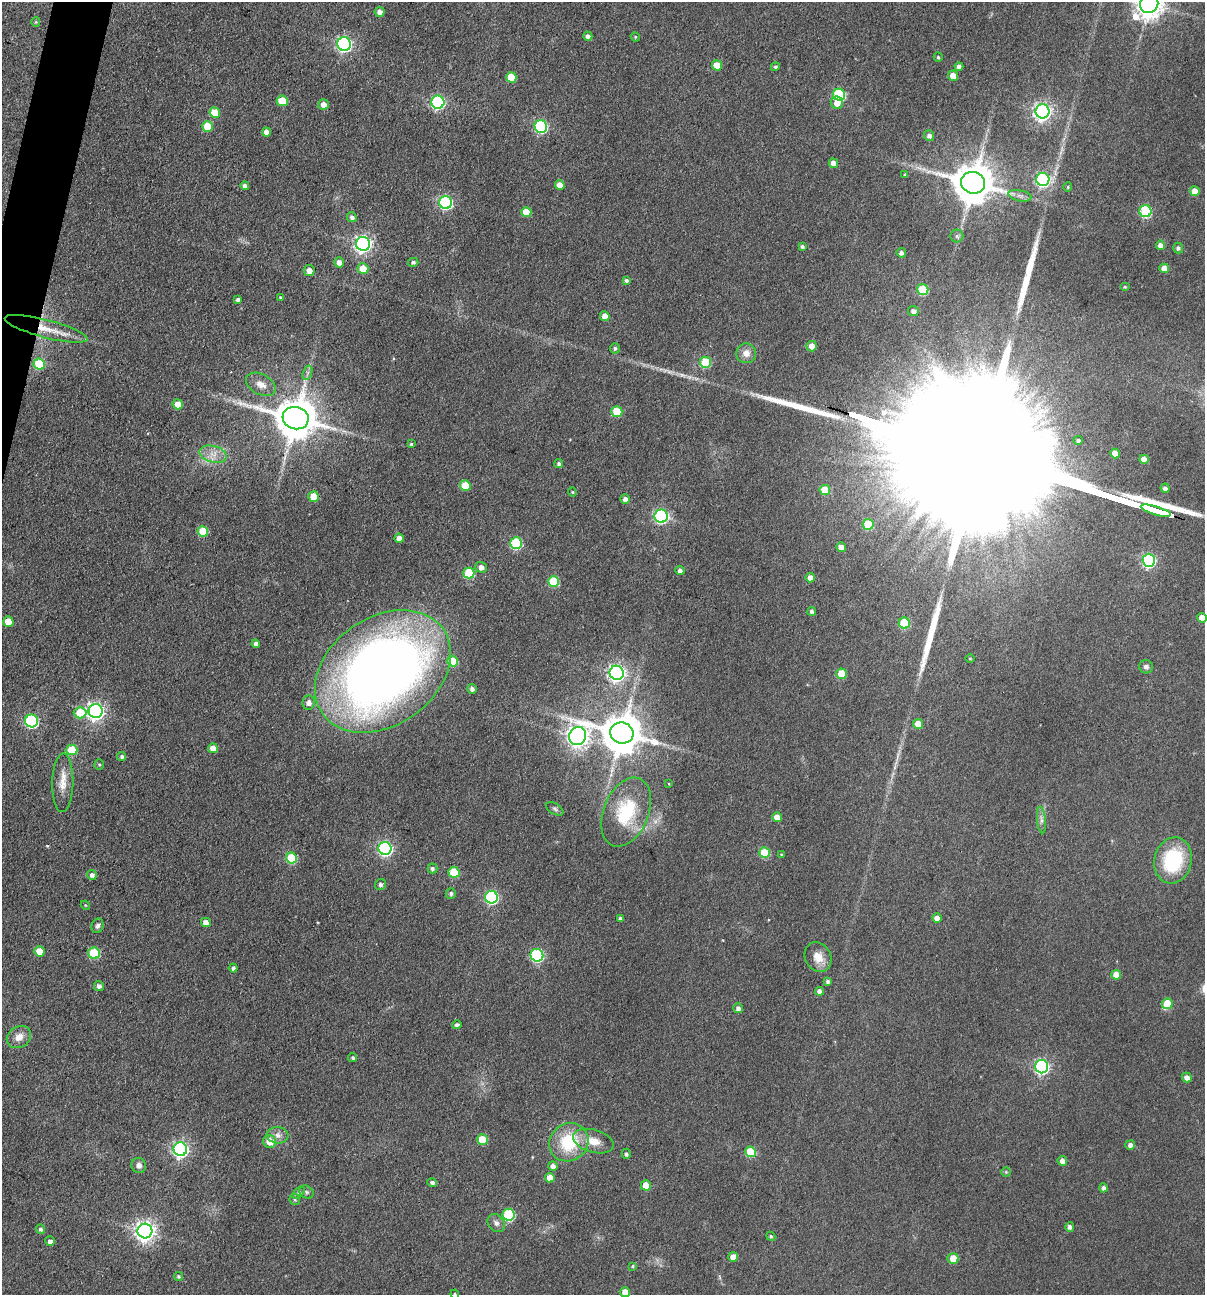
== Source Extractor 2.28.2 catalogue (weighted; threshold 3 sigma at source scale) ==
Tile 11 of 4 x 4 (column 3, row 3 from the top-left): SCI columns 2535-3737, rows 1294-2586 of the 5193 x 5174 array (HDU 1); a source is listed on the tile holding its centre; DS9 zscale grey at full resolution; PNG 1207 x 1297 px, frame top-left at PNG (2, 2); each listed source drawn as its Kron ellipse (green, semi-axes under 4 px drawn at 4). Shown black and unused: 1% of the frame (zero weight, under 3 of 4 exposures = <1% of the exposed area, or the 3 px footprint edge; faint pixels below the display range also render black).
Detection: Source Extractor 2.28.2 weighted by HDU 2 'WHT'; one run over the whole footprint, this tile lists its part. Background 0.174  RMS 0.0098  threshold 0.0439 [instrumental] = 3 sigma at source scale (4.5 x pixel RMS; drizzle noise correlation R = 1.50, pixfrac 1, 0.05/0.05 arcsec/px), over >= 5 px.
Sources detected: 189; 1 cosmic-ray / hot-pixel residue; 4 long thin detections or spike segments (spike, bleed or trail) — neither listed nor drawn; the other 184 listed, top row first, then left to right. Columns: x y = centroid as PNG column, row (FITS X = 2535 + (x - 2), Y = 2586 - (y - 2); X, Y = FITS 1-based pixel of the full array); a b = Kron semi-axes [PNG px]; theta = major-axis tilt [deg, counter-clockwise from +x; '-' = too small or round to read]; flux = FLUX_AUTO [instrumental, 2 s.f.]
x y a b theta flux
1149 4 9 8 - 1300
379 12 5 5 - 4.9
36 22 5 4 - 0.96
588 36 5 4 - 3.2
635 37 5 4 - 1.2
344 44 7 6 - 250
938 57 4 4 - 1.3
717 65 5 5 - 18
775 67 4 4 - 1.6
959 67 4 4 - 3.9
953 76 5 5 - 12
511 77 5 5 - 24
839 95 6 6 - 100
282 101 5 5 - 27
438 102 6 6 - 190
837 103 6 6 - 9.6
324 104 5 5 - 5.9
1043 111 7 7 - 410
215 113 5 5 - 21
207 126 5 5 - 23
541 126 6 6 - 140
267 132 4 4 - 6.4
929 135 5 5 - 4.2
833 163 5 4 - 7.9
905 175 4 4 - 1.4
1043 179 6 6 - 210
973 183 12 10 -18 3400
560 185 5 4 - 9.7
245 186 4 4 - 3.8
1068 187 5 4 - 1.1
1195 191 5 5 - 14
1020 196 12 5 -12 4.1
446 202 6 6 - 170
1145 211 6 6 - 93
526 212 5 5 - 18
352 217 5 5 - 3.4
957 236 6 6 - 2.3
363 244 7 7 - 380
1161 245 5 4 - 6
802 246 3 3 - 2.1
1178 248 5 5 - 2.3
901 253 5 4 - 2.8
339 262 5 5 - 5.8
413 262 5 4 - 2.4
1164 268 5 4 - 10
363 269 5 5 - 20
309 270 5 5 - 6.5
626 280 4 4 - 2
1125 287 5 4 - 1.3
923 290 5 5 - 52
280 297 3 3 - 0.99
238 299 4 3 - 2.7
913 311 5 5 - 3.7
605 316 5 4 - 10
46 329 43 9 -14 24
812 346 5 5 - 8.9
615 348 5 4 - 2
746 353 10 10 - 8.4
706 362 5 5 - 49
39 364 6 5 - 46
307 373 7 4 71 2.7
261 384 16 10 -28 9.6
178 404 5 5 - 12
617 412 5 5 - 36
296 418 13 11 -17 3600
1078 440 5 4 - 2.3
411 444 3 3 - 1.3
1115 453 5 4 - 11
213 454 14 8 -15 9.6
1144 459 5 4 - 8.2
559 464 4 4 - 2.6
465 486 5 5 - 27
1165 488 5 4 - 4.1
825 490 5 5 - 22
572 492 4 4 - 1
314 496 5 5 - 22
625 499 4 4 - 4.3
1156 511 15 3 -17 2200
661 516 6 6 - 170
868 524 5 5 - 38
203 531 5 5 - 35
399 538 5 4 - 7.8
516 543 6 6 - 84
841 547 5 4 - 6.7
1149 560 6 6 - 180
481 567 5 5 - 5.3
680 570 5 4 - 3.8
469 573 5 5 - 53
810 578 5 5 - 8
554 581 5 5 - 46
812 611 4 4 - 2.8
1202 618 5 4 - 12
8 622 5 5 - 17
904 623 5 5 - 50
256 644 4 4 - 4.6
970 658 4 3 - 0.81
453 661 5 5 - 32
1146 667 7 6 - 3
383 671 74 54 35 980
617 673 7 7 - 360
842 674 5 5 - 31
472 689 5 4 - 3.8
309 703 7 6 - 5
96 711 7 7 - 400
80 713 6 5 - 31
32 721 6 6 - 140
918 724 5 5 - 16
622 733 12 10 -18 3300
578 736 9 8 - 720
213 748 5 4 - 9.1
72 750 5 5 - 41
122 756 4 4 - 2.3
99 764 5 4 - 1.4
63 783 29 10 89 15
669 784 4 2 - 0.7
555 809 9 5 -31 2.3
626 812 36 22 68 59
777 817 5 4 - 7.9
1041 820 13 4 -84 4
385 848 6 6 - 220
765 853 5 5 - 38
781 855 3 3 - 1.1
292 858 5 5 - 55
1173 860 23 18 76 73
432 868 5 5 - 2.5
454 872 6 5 - 36
92 875 5 4 - 3.8
381 885 6 5 - 2.3
451 893 5 5 - 2.4
491 897 6 6 - 160
85 905 5 3 - 0.96
620 918 3 3 - 2.2
937 918 5 4 - 5.1
206 922 5 4 - 8
98 926 7 6 - 2.9
39 951 5 5 - 16
94 953 6 5 - 55
537 955 6 6 - 120
818 957 15 13 -62 12
233 968 4 4 - 3.1
1116 975 5 5 - 13
828 981 4 4 - 3
99 986 5 5 - 4
819 991 4 4 - 4.7
1167 1004 5 5 - 27
738 1008 5 5 - 3.6
457 1025 4 4 - 2.5
19 1037 13 10 33 9.3
353 1058 5 4 - 1.9
1042 1067 6 6 - 230
1187 1077 5 4 - 5.1
278 1135 10 8 -6 5.9
482 1139 5 5 - 27
270 1141 7 6 - 14
593 1141 21 11 -16 16
569 1142 20 18 37 52
1130 1145 5 5 - 4.1
180 1149 7 7 - 320
751 1152 5 5 - 45
626 1154 5 4 - 2.2
1062 1161 5 5 - 6.6
139 1165 7 7 - 4.8
553 1166 5 4 - 4.9
1006 1172 5 5 - 1.2
550 1178 5 5 - 12
432 1183 5 4 - 2.5
646 1185 5 5 - 14
1103 1188 4 4 - 3.4
306 1192 7 6 - 2.1
299 1193 7 4 45 2.3
295 1199 6 5 - 1.8
509 1215 6 6 - 86
496 1223 10 7 -50 4.5
1070 1227 5 4 - 3.5
40 1229 5 4 - 2.2
145 1231 7 7 - 620
771 1236 5 4 - 1.4
50 1241 5 4 - 3.7
733 1257 5 5 - 11
953 1259 5 5 - 16
633 1266 4 3 - 1.1
178 1276 5 4 - 1.7
625 1292 5 5 - 12
455 1294 4 4 - 1.2
Overlapping masked pixels (flux is a lower limit): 2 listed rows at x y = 46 329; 296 418
Isophote crosses this tile's border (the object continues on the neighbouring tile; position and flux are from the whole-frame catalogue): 4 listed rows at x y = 1149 4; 1202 618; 625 1292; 455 1294